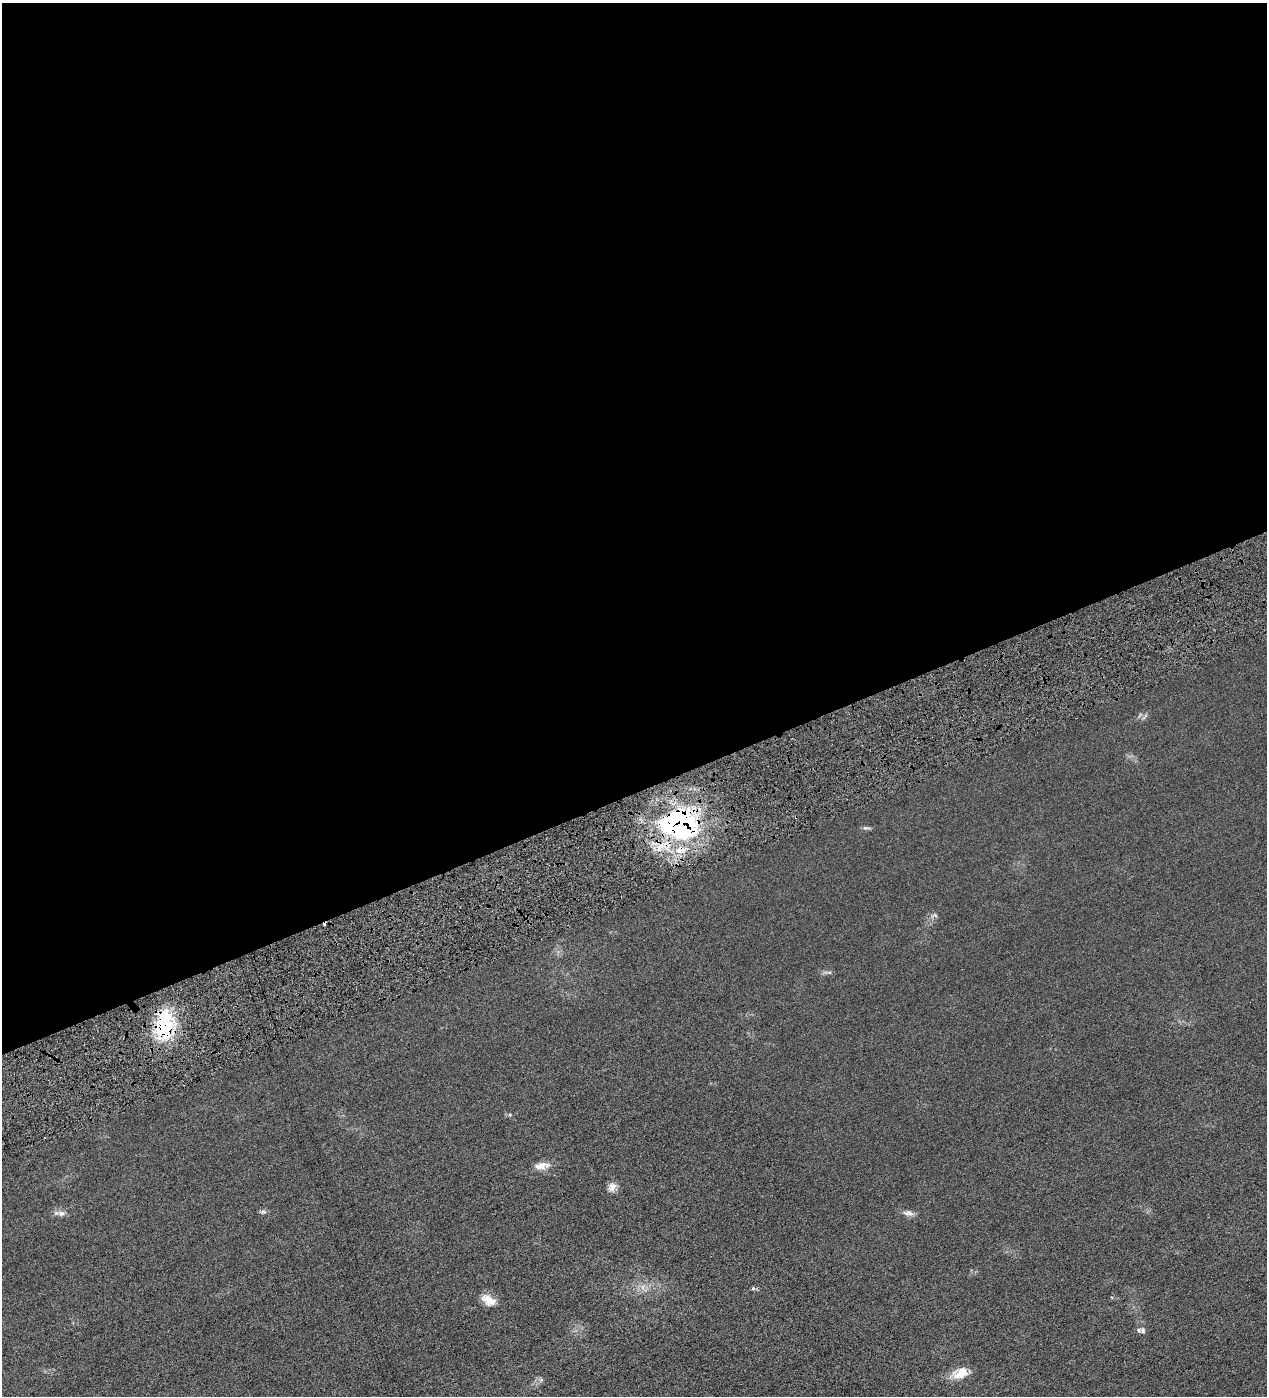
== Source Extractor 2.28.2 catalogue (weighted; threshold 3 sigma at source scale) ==
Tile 2 of 4 x 4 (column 2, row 1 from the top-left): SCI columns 1427-2691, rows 4182-5575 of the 5513 x 5577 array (HDU 1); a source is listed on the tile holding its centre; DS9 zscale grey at full resolution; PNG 1269 x 1398 px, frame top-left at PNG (2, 3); no overlay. Shown black and unused: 57% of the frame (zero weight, under 4 of 8 exposures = <1% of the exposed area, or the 3 px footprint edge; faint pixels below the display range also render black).
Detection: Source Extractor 2.28.2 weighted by HDU 2 'WHT'; one run over the whole footprint, this tile lists its part. Background 0.0133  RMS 0.0042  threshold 0.0173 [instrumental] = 3 sigma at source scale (4.09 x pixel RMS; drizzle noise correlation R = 1.36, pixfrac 0.8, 0.05/0.05 arcsec/px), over >= 5 px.
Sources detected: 15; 2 cosmic-ray / hot-pixel residue — not listed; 1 inside a brighter listed object's ellipse — not listed separately; the other 12 listed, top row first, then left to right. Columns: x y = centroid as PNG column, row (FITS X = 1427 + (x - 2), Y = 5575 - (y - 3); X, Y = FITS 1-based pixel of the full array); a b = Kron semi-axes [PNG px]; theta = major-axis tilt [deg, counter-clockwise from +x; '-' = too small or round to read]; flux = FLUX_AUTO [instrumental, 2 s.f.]
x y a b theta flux
679 824 49 35 -17 70
935 915 7 4 -20 0.6
164 1028 29 23 -69 21
541 1166 20 8 10 3.4
612 1187 12 9 62 2.1
263 1212 8 5 18 0.75
61 1213 9 7 -11 1.4
908 1213 16 6 -5 1.6
753 1288 5 5 - 0.55
489 1300 18 10 -29 4.1
1143 1331 7 6 - 0.96
961 1373 18 11 32 6
Overlapping masked pixels (flux is a lower limit): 2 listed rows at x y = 679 824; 164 1028